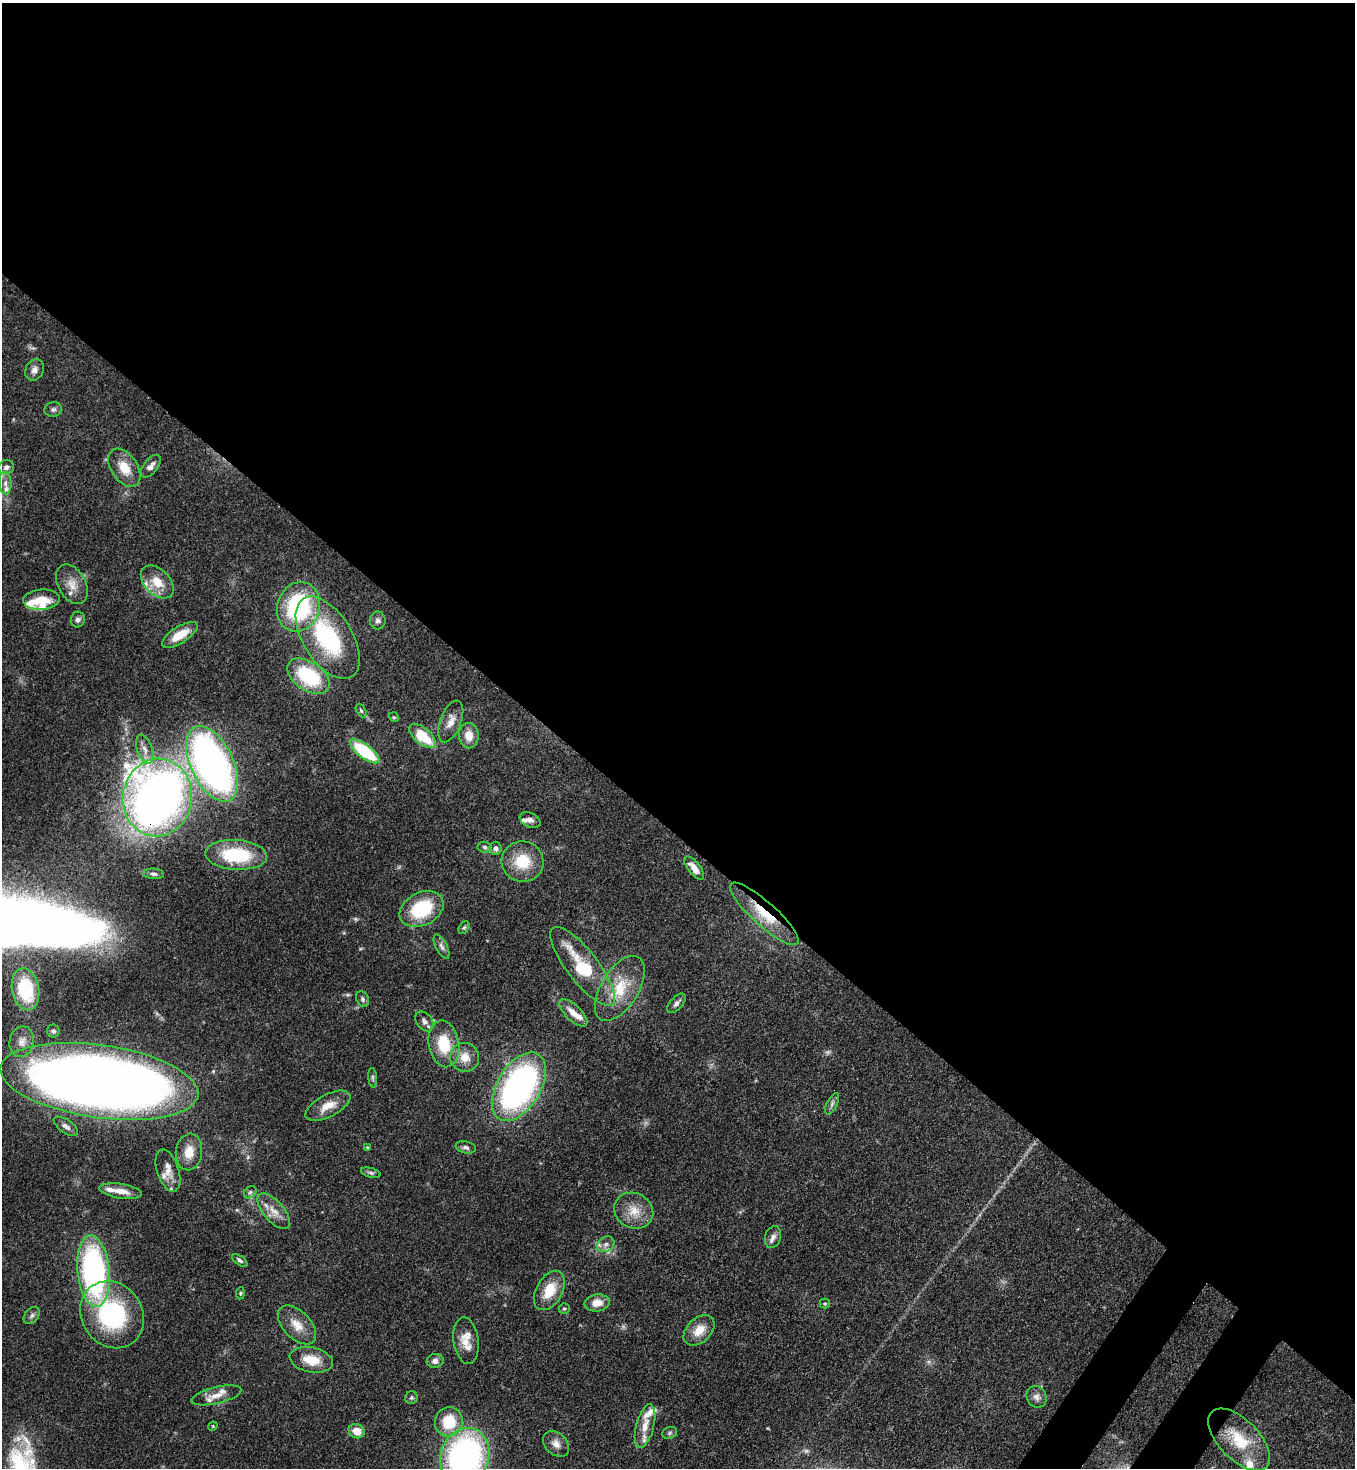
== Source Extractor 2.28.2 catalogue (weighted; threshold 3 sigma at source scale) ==
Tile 3 of 4 x 4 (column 3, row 1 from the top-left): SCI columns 2932-4284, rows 4455-5920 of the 6002 x 5980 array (HDU 1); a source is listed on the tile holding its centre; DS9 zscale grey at full resolution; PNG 1357 x 1470 px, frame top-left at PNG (2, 3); each listed source drawn as its Kron ellipse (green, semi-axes under 4 px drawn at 4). Shown black and unused: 58% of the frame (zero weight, under 3 of 4 exposures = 7% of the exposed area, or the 3 px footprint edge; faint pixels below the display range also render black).
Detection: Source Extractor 2.28.2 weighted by HDU 2 'WHT'; one run over the whole footprint, this tile lists its part. Background 0.127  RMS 0.0044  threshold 0.0197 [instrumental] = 3 sigma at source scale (4.5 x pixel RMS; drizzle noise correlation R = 1.50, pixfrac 1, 0.05/0.05 arcsec/px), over >= 5 px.
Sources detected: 102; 1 too faint to see at this stretch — neither listed nor drawn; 13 inside a brighter listed object's ellipse — not listed separately; the other 88 listed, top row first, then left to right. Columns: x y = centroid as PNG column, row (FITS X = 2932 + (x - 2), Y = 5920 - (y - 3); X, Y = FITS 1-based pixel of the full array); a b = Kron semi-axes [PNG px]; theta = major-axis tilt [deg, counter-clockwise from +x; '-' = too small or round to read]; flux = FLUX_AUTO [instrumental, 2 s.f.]
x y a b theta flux
34 370 11 9 62 2.5
53 409 9 7 13 1.3
151 466 13 7 52 2.3
6 467 8 7 - 1.9
124 468 21 13 -57 8.7
5 483 11 6 -86 2.3
157 582 19 12 -44 8.3
72 584 21 14 -60 6.6
41 600 18 10 4 9.1
298 607 25 21 72 53
78 620 8 7 - 1.5
378 620 9 8 - 1.5
180 635 20 8 32 8.5
328 638 46 24 -58 47
309 676 23 14 -34 32
361 711 7 4 -62 0.77
394 717 5 4 - 0.58
451 721 22 10 69 4.7
422 736 16 8 -41 16
469 736 13 10 -89 5.4
145 749 15 7 -71 3.1
365 751 17 7 -37 31
212 764 40 21 -64 200
157 797 39 34 83 390
530 820 11 7 -24 2
484 847 7 5 -5 0.96
496 848 6 6 - 1.7
236 855 31 15 -4 28
523 862 21 20 - 15
694 868 14 6 -51 4.4
154 874 10 5 -5 1.2
422 909 23 16 27 26
764 914 45 12 -42 16
464 927 7 4 62 0.77
441 947 13 5 -63 1.7
583 966 48 15 -52 29
620 988 36 18 58 16
25 989 21 13 -79 26
363 999 8 6 -65 1.2
676 1003 12 6 49 1.7
573 1013 18 8 -44 4.9
425 1021 11 7 -51 2.1
53 1031 6 6 - 1.1
22 1042 15 12 78 4.2
444 1044 23 15 -80 16
465 1057 14 14 - 6.5
373 1078 10 4 -85 0.82
99 1081 100 36 -8 700
519 1087 38 21 59 130
832 1104 11 5 64 1.4
328 1106 24 11 28 6.6
66 1126 14 6 -34 2
367 1147 4 4 - 0.42
466 1147 10 6 -13 1.4
189 1152 18 13 81 7.4
168 1171 22 11 -71 4.7
371 1173 10 5 -15 1.1
121 1191 21 7 -8 4.9
250 1192 7 5 44 1
274 1211 22 10 -49 5.6
634 1211 20 17 -29 8.1
773 1237 11 8 75 2.1
606 1244 9 7 32 2.1
240 1260 9 4 -34 1.1
93 1271 36 16 -85 110
549 1290 21 13 61 11
240 1293 6 4 83 0.6
597 1303 12 8 7 5.6
825 1303 5 5 - 0.69
564 1309 5 5 - 0.69
112 1315 35 30 -56 55
32 1316 9 6 51 1.3
297 1325 23 13 -46 7.4
699 1330 18 12 44 7
466 1341 23 12 -82 6.8
311 1360 22 12 -11 9.5
435 1361 8 7 - 2.3
216 1395 25 8 13 5.5
1037 1397 11 9 -59 2.4
411 1398 6 6 - 0.8
449 1422 15 13 74 15
213 1426 5 4 - 0.46
645 1426 22 9 76 6.6
357 1431 8 7 - 5.8
670 1433 7 6 - 0.96
1239 1440 39 20 -45 19
556 1444 15 10 -46 3.4
465 1456 29 24 67 130
Overlapping masked pixels (flux is a lower limit): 2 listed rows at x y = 157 797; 764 914
Isophote crosses this tile's border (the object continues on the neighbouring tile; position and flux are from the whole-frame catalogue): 1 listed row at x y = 465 1456